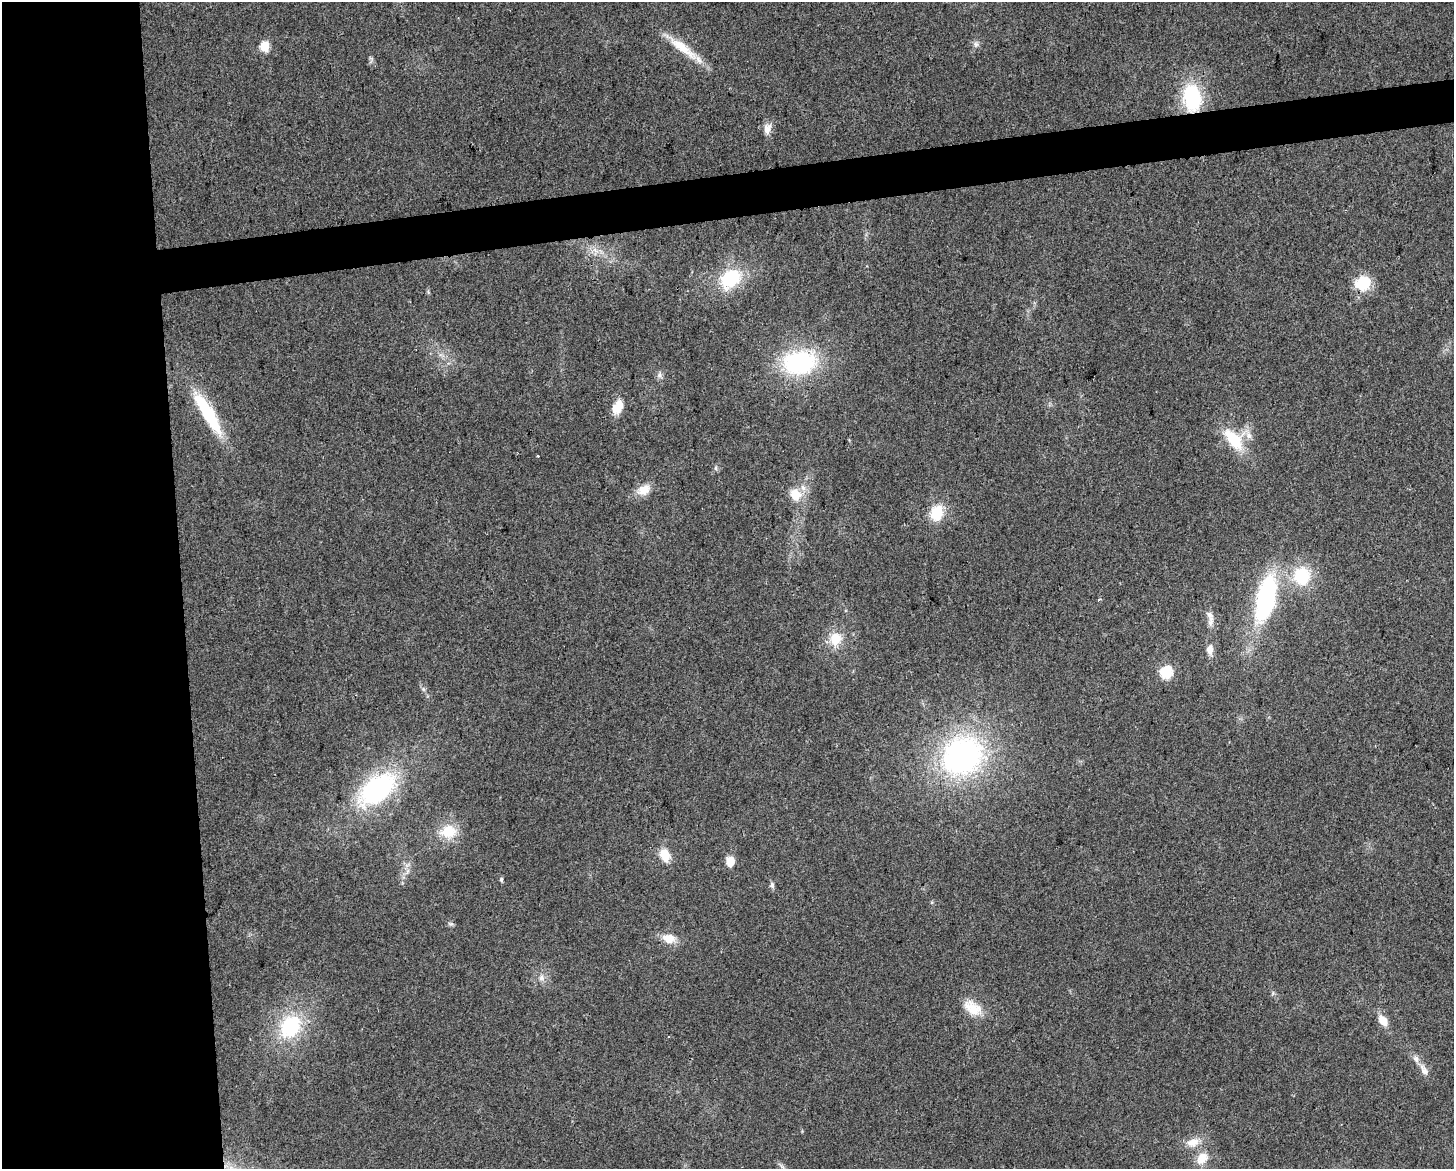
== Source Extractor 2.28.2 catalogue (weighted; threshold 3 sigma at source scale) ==
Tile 7 of 3 x 4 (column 1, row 3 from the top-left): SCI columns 14-1465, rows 1168-2334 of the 4427 x 4669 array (HDU 1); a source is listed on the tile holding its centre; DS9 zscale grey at full resolution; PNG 1456 x 1171 px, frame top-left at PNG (2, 2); no overlay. Shown black and unused: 16% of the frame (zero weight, under 2 of 3 exposures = <1% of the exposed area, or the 3 px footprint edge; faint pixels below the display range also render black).
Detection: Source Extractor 2.28.2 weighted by HDU 2 'WHT'; one run over the whole footprint, this tile lists its part. Background 0.0441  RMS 0.0067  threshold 0.0299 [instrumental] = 3 sigma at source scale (4.5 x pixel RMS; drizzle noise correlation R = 1.50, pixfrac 1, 0.0396/0.0396 arcsec/px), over >= 5 px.
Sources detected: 48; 1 cosmic-ray / hot-pixel residue — not listed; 3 inside a brighter listed object's ellipse — not listed separately; the other 44 listed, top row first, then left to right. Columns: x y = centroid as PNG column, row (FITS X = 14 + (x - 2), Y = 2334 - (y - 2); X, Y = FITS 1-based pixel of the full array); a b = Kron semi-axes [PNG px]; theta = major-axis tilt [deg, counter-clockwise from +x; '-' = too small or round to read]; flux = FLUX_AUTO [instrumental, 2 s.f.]
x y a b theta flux
976 44 8 7 - 2.2
264 46 6 5 - 27
682 47 54 10 -37 19
1192 98 25 17 -82 55
767 129 15 9 73 4.9
595 250 9 5 -45 2.9
731 278 22 17 34 38
1363 283 15 13 26 24
799 362 30 20 6 91
659 375 10 6 85 2.3
618 407 19 11 67 9.9
208 413 54 12 -59 47
1234 439 32 17 -50 28
716 468 6 4 90 1.2
644 490 17 12 31 9.5
795 494 16 14 -58 12
937 513 16 13 72 20
1301 576 20 18 -79 32
1266 598 42 16 76 110
1099 600 3 3 - 1.9
1210 616 18 8 -67 5.4
836 639 17 15 64 14
1210 650 9 7 -90 6.4
1166 672 6 6 - 66
423 689 6 5 - 1.4
962 756 49 42 34 170
377 789 45 25 38 100
448 831 22 17 5 18
665 855 14 10 -69 11
730 862 11 9 88 7
408 871 7 4 71 1.6
501 879 6 4 -90 1.2
772 885 8 6 87 2
932 902 5 3 - 0.77
451 924 9 4 -1 1.3
669 938 15 11 -13 9.9
541 978 9 8 - 3.2
973 1008 25 15 -34 15
1383 1021 10 7 -55 10
290 1026 33 25 56 48
1424 1070 18 8 -64 5.5
1193 1142 19 12 14 9.2
1202 1158 17 12 49 9.9
782 1166 9 3 -45 1.5
Overlapping masked pixels (flux is a lower limit): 1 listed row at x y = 1192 98